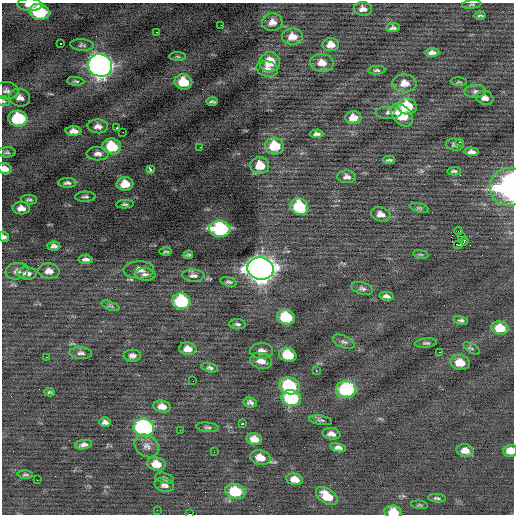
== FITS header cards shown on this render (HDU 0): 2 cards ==
NAXIS1  =                  512 / Axis length
NAXIS2  =                  512 / Axis length

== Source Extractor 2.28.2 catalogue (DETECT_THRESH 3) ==
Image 512 x 512 px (HDU 0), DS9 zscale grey, 1 PNG px = 1 image px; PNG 516 x 516 px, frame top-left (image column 1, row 512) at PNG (2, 3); each listed source drawn as its Kron ellipse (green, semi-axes under 4 px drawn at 4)
Background -0.0768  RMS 0.9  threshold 2.71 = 3 sigma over >= 5 px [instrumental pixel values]
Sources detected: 140; all 140 listed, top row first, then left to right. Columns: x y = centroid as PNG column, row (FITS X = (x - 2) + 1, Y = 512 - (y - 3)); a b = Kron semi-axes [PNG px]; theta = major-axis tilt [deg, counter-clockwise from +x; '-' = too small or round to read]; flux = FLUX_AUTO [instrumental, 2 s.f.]
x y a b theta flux
30 5 12 6 -2 570
472 5 10 3 7 94
363 9 9 7 -6 350
39 12 10 8 -15 4000
480 16 6 3 0 95
272 22 10 8 9 400
221 25 2 2 - 250
393 28 6 4 9 150
157 32 3 2 - 120
292 37 10 8 5 580
61 44 3 2 - 210
82 45 12 5 -4 170
331 45 8 6 -1 490
432 52 7 4 1 260
178 57 8 4 -1 110
270 62 10 10 - 1300
322 63 11 9 -8 560
100 66 12 11 - 34000
267 69 11 7 -12 330
377 70 8 4 3 110
76 81 9 4 -5 110
183 82 9 7 -12 1700
459 82 8 3 -4 74
404 83 12 9 -4 600
6 91 12 8 -3 300
475 91 11 6 1 230
20 98 10 8 -16 340
485 98 9 7 -18 310
3 101 7 5 -18 110
212 102 6 3 0 140
407 106 10 8 -9 1800
389 112 13 6 0 250
402 115 13 9 -46 2000
353 118 8 6 1 610
18 119 9 8 - 3200
98 126 10 7 -4 340
117 128 3 2 - 60
74 131 8 5 -2 370
123 132 2 2 - 180
317 134 7 3 3 170
460 142 3 2 - 150
455 145 9 6 -10 160
112 146 9 8 - 2100
275 146 9 8 - 1800
200 147 2 2 - 27
7 152 8 5 0 130
472 152 7 4 -7 220
98 154 11 6 -2 310
389 160 6 3 0 97
260 165 9 8 - 1300
5 169 7 5 -20 400
150 169 3 3 - 790
454 171 7 3 3 130
347 177 9 6 -3 250
67 183 9 5 0 180
125 184 8 7 - 920
509 187 19 19 - 8700
85 197 10 5 2 160
29 200 8 4 -7 130
125 204 9 4 2 120
299 207 9 8 - 2800
21 208 8 6 -3 430
419 208 10 4 -16 110
381 214 10 7 -11 380
220 229 11 8 -4 6700
458 231 4 2 - 980
461 236 3 2 - 43
4 237 5 5 - 190
464 241 4 2 - 91
458 245 4 2 - 260
54 246 6 4 -4 200
166 251 6 3 1 82
421 254 7 3 -9 72
188 255 5 3 - 89
86 259 7 4 -3 220
260 269 13 11 -8 63000
139 270 15 8 1 430
17 271 11 8 9 280
49 271 10 7 -2 400
27 273 9 6 -1 340
145 275 10 6 -5 220
193 276 11 6 -3 220
229 282 8 4 -14 120
362 288 11 6 -16 200
387 296 7 4 -9 210
181 301 9 8 - 4400
110 306 10 3 -22 90
286 317 9 7 -16 2800
461 320 7 4 -11 140
238 324 8 5 -3 130
500 328 9 6 -9 1000
344 342 11 6 -24 200
426 343 11 4 5 150
472 348 9 4 -33 120
188 349 8 6 -5 500
261 351 11 8 -1 360
439 352 2 2 - 330
81 353 11 6 -3 210
288 355 9 7 -17 1800
132 356 8 6 0 260
47 357 3 2 - 110
261 361 11 7 -13 480
460 362 9 7 -11 830
210 368 8 4 -14 150
316 371 3 2 - 140
193 381 2 2 - 130
289 386 10 8 -18 3500
346 389 10 8 1 4800
49 392 5 3 - 84
291 398 10 8 -17 4600
250 402 7 5 -9 180
162 407 8 6 -9 520
321 420 11 4 -8 140
105 422 6 4 -1 220
243 423 3 3 - 180
207 427 11 4 -5 150
144 428 10 9 - 11000
180 430 2 2 - 52
331 434 9 5 -10 310
254 439 8 6 -12 570
83 445 9 4 9 220
147 446 13 10 -37 400
338 448 7 4 -12 240
465 451 8 6 -12 500
510 451 7 6 - 690
214 452 3 2 - 51
260 457 10 7 -13 770
156 464 9 6 -11 850
25 475 7 2 -2 85
165 478 9 5 -16 140
295 479 8 5 -11 600
37 480 3 2 - 58
164 485 10 6 -15 250
235 491 10 7 -13 2400
327 496 12 7 -35 1200
437 498 8 4 -5 120
419 505 8 4 -7 91
157 510 2 2 - 58
393 512 9 6 -7 1100
190 514 3 2 - 2900
At the frame edge (FLAGS 8, measured only in part): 8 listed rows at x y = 30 5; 3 101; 5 169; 509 187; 4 237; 510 451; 393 512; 190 514